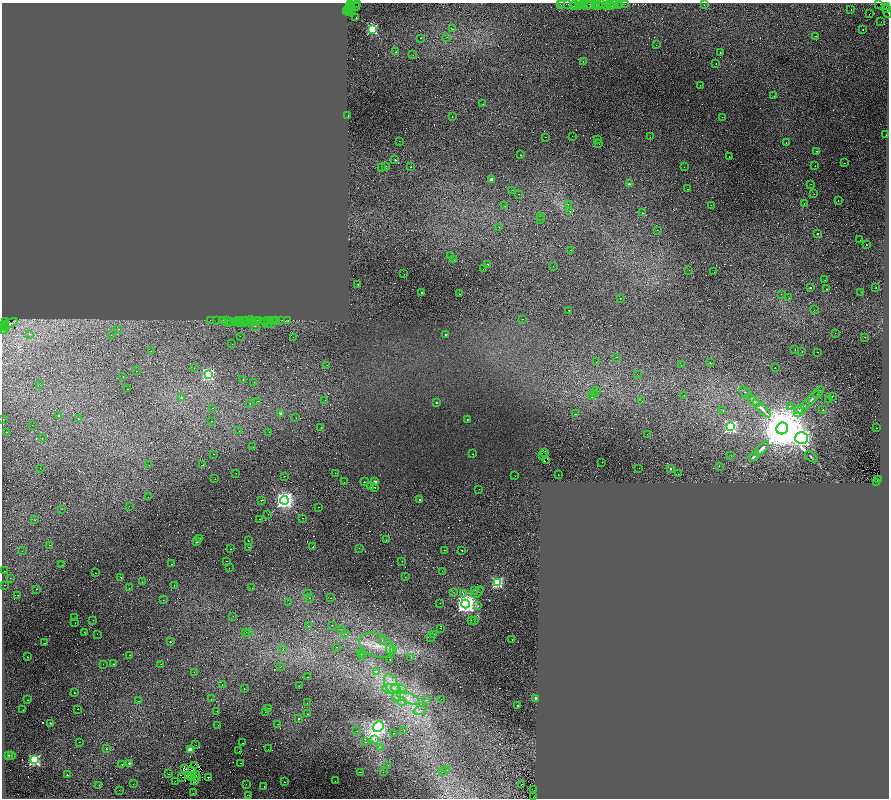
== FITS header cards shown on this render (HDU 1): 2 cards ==
NAXIS1  =                 1773
NAXIS2  =                 1592

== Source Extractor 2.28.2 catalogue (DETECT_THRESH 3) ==
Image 1773 x 1592 px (HDU 1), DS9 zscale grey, zoomed out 1/2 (1 PNG px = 2 x 2 image px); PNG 891 x 800 px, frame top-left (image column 1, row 1591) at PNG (2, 3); each listed source drawn as its Kron ellipse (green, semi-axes under 4 px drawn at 4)
Background 0.23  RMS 0.049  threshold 0.148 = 3 sigma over >= 5 px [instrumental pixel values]
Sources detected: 816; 390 cannot appear on this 1/2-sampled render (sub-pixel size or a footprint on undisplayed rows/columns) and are neither listed nor drawn; the other 426 listed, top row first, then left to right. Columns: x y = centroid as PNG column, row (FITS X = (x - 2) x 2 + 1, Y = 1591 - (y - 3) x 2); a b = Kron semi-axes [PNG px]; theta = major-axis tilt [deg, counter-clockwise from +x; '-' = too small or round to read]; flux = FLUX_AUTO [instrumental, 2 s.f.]
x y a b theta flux
562 3 2 1 - 9.6
595 3 3 2 - 130
358 4 2 2 - 16
568 4 3 1 - 31
575 4 3 2 - 55
583 4 2 2 - 61
590 4 3 1 - 72
602 4 4 2 - 62
614 4 3 1 - 25
619 4 3 1 - 63
626 4 3 1 - 28
879 4 2 1 - 86
351 5 2 2 - 170
561 5 2 2 - 34
581 5 2 1 - 8.5
587 5 5 2 - 140
598 5 3 2 - 76
611 5 3 1 - 34
618 5 2 1 - 38
704 5 2 1 - 15
350 6 2 1 - 94
573 6 2 1 - 33
579 6 4 1 - 24
607 6 3 1 - 14
354 7 6 3 8 130
596 7 2 2 - 65
612 7 2 1 - 31
886 7 4 4 - 240
886 8 4 2 - 110
351 9 3 2 - 56
851 9 2 1 - 13
349 11 2 1 - 170
347 12 2 2 - 6
888 12 7 2 -68 32
349 13 2 1 - 60
869 14 2 1 - 19
356 18 2 1 - 28
880 22 2 1 - 91
372 29 3 3 - 1000
453 29 2 1 - 27
863 29 2 1 - 40
815 36 2 2 - 34
447 37 2 2 - 5
421 38 2 1 - 20
656 45 2 1 - 6.4
396 52 2 2 - 64
720 52 2 1 - 14
413 55 2 2 - 5.1
583 61 2 2 - 88
716 64 2 1 - 17
700 85 2 1 - 29
774 96 2 1 - 29
483 104 2 2 - 4.4
348 115 2 1 - 110
452 116 2 2 - 30
722 117 2 1 - 15
886 135 2 1 - 9.8
572 136 2 1 - 7.6
545 137 2 1 - 9.6
650 137 2 1 - 7.7
597 140 2 1 - 7.1
399 141 2 1 - 12
786 143 2 1 - 9.8
599 144 2 1 - 20
816 151 2 2 - 210
521 155 2 2 - 5.8
729 157 2 1 - 5.2
395 160 3 1 - 23
844 163 2 1 - 15
386 166 2 1 - 3.8
815 166 2 1 - 4.7
411 167 2 1 - 21
684 167 2 1 - 13
381 168 2 1 - 10
491 180 2 2 - 95
629 184 3 3 - 11
811 184 2 1 - 13
688 189 2 1 - 39
512 190 2 1 - 13
519 194 2 1 - 6.1
814 194 2 2 - 3.7
838 200 2 1 - 7.5
804 203 3 2 - 4.7
568 204 3 2 - 6.3
711 205 2 1 - 4.6
505 206 2 1 - 5.3
570 211 2 1 - 54
643 213 2 2 - 19
541 216 2 1 - 6.7
541 220 2 1 - 16
499 227 2 1 - 5.9
657 230 2 1 - 5.2
817 233 2 2 - 9.3
860 240 2 2 - 21
866 245 2 1 - 55
570 250 2 2 - 84
450 255 2 1 - 14
454 260 2 1 - 4.2
488 264 2 1 - 79
553 266 2 1 - 7.5
483 269 2 1 - 18
689 270 2 1 - 2.8
714 272 2 1 - 9.9
404 274 2 1 - 10
825 280 2 2 - 26
358 284 2 2 - 14
810 288 2 2 - 6.8
876 288 2 2 - 46
827 289 2 1 - 110
422 292 2 2 - 36
861 292 2 1 - 13
460 294 2 1 - 37
781 294 2 1 - 10
620 298 2 1 - 18
789 298 2 2 - 26
569 310 2 2 - 69
814 310 2 1 - 3.7
522 319 2 1 - 6.7
210 320 2 1 - 41
222 320 3 2 - 38
226 320 2 1 - 23
238 320 2 1 - 13
240 320 2 1 - 41
245 320 3 1 - 45
250 320 4 2 - 210
259 320 2 1 - 12
268 320 2 1 - 22
270 320 2 1 - 5.7
274 320 2 1 - 34
276 320 2 1 - 64
281 320 3 1 - 39
288 320 2 1 - 56
5 321 4 2 - 380
216 321 3 1 - 50
231 321 3 2 - 100
257 321 4 2 - 89
266 321 3 2 - 45
229 322 2 1 - 50
237 322 2 1 - 24
240 322 2 2 - 69
244 322 5 2 - 140
253 322 3 2 - 80
273 322 3 2 - 40
252 323 2 2 - 120
267 323 2 1 - 110
270 323 2 1 - 13
3 324 2 1 - 66
9 324 9 3 27 380
255 326 2 2 - 36
3 327 3 2 - 130
4 329 2 1 - 210
118 329 2 2 - 15
2 331 2 1 - 260
835 333 2 1 - 9
30 334 2 2 - 10
111 335 2 1 - 13
446 335 2 2 - 12
240 336 2 1 - 8.3
293 337 2 1 - 6.9
865 337 2 2 - 36
232 344 2 1 - 7
795 349 2 1 - 13
151 351 2 1 - 8.7
802 352 2 1 - 17
817 352 2 1 - 31
617 357 2 1 - 68
596 362 2 1 - 11
710 363 2 1 - 40
327 365 2 1 - 3.2
681 365 2 1 - 11
775 367 2 1 - 22
194 368 2 1 - 8.4
136 371 2 1 - 5.7
208 374 4 4 - 1700
637 374 2 1 - 7.9
123 377 2 1 - 13
243 380 2 2 - 60
254 382 2 1 - 13
40 385 2 2 - 4.9
127 389 2 1 - 18
596 390 2 1 - 45
818 392 6 2 51 9.6
746 393 7 2 -43 11
595 394 3 2 - 95
684 395 2 1 - 7.7
592 397 2 1 - 14
832 397 3 2 - 3.4
181 398 2 1 - 48
325 400 2 2 - 28
810 400 12 3 43 32
829 400 2 1 - 2.5
258 401 2 1 - 6.1
642 401 2 1 - 11
753 401 8 3 -42 19
436 402 2 2 - 10
250 403 2 1 - 19
790 406 3 2 - 6.7
212 408 2 1 - 34
762 408 12 4 -45 43
802 408 10 3 46 40
823 409 2 1 - 15
723 410 2 2 - 5
799 410 2 2 - 55
281 413 2 2 - 54
575 414 2 1 - 4.2
58 415 2 2 - 47
296 418 2 1 - 14
3 419 2 2 - 140
78 419 2 1 - 20
467 419 2 2 - 7.9
211 421 2 1 - 36
32 425 2 1 - 15
321 427 2 2 - 12
731 427 4 4 - 2400
782 428 6 5 - 95000
877 428 2 1 - 8
239 431 2 1 - 9.6
7 432 2 1 - 11
269 432 2 1 - 37
647 434 2 1 - 4.9
42 438 2 2 - 19
802 438 6 6 - 5800
253 447 2 1 - 9.8
762 448 9 3 44 31
545 453 2 1 - 1.4
213 454 2 1 - 63
473 454 2 1 - 3.9
543 455 3 1 - 1.4
731 456 2 2 - 5.1
754 457 6 2 37 12
811 457 7 3 -39 13
547 460 2 1 - 2.6
602 462 2 1 - 31
149 465 2 1 - 9.9
203 465 2 1 - 31
719 466 2 2 - 140
40 468 2 1 - 39
639 468 2 1 - 16
670 468 2 2 - 30
236 473 2 1 - 8.3
335 473 2 1 - 20
678 474 2 1 - 11
558 475 2 1 - 120
284 476 2 2 - 140
515 476 2 1 - 2.2
215 479 2 2 - 19
878 479 2 1 - 30
344 482 2 1 - 12
364 482 2 2 - 88
375 482 2 2 - 70
877 482 3 1 - 84
371 487 2 1 - 9.4
375 488 2 1 - 51
479 489 2 1 - 12
148 497 2 1 - 7.1
419 499 2 2 - 17
262 500 2 2 - 230
284 500 4 4 - 6800
129 506 2 1 - 7.9
318 507 2 1 - 48
62 509 2 1 - 7.3
268 514 2 1 - 12
302 518 2 1 - 7.3
260 519 2 2 - 120
35 520 3 2 - 3.7
199 538 2 2 - 8.1
386 540 2 1 - 100
248 541 2 1 - 25
197 542 2 2 - 30
49 545 2 1 - 14
249 547 2 1 - 27
313 547 2 2 - 5
359 548 2 2 - 8.2
230 549 2 2 - 27
445 550 2 1 - 51
462 550 2 1 - 340
22 551 2 2 - 13
226 561 2 1 - 7
402 561 2 1 - 17
172 564 2 1 - 17
62 565 2 1 - 19
229 568 2 1 - 17
4 571 2 1 - 14
442 571 2 1 - 7.4
95 573 2 1 - 27
121 577 2 1 - 26
405 577 2 1 - 6.9
10 578 2 1 - 13
142 582 2 2 - 51
497 583 3 3 - 1300
4 585 2 1 - 15
174 585 2 1 - 6.1
129 588 2 2 - 5.8
252 588 2 1 - 22
36 589 2 1 - 14
475 590 2 1 - 14
454 592 3 2 - 6.8
477 592 7 2 42 9.7
307 594 2 2 - 5.5
463 594 2 2 - 19
18 595 2 1 - 82
309 598 2 1 - 42
330 598 2 1 - 69
163 600 2 2 - 25
289 603 2 1 - 7.7
440 603 2 2 - 11
466 604 4 4 - 7800
478 606 2 1 - 19
233 616 2 1 - 11
74 617 2 1 - 61
93 620 2 1 - 21
471 620 2 1 - 3.3
475 621 2 1 - 14
75 623 2 1 - 8.1
332 625 2 1 - 23
308 626 2 1 - 17
441 628 2 2 - 28
341 630 2 1 - 12
85 632 2 1 - 16
246 632 2 1 - 6.1
248 632 2 1 - 13
97 634 2 1 - 32
345 634 2 2 - 6
434 634 2 1 - 14
430 637 2 1 - 8.6
512 639 2 2 - 47
382 640 2 2 - 9.9
170 642 2 1 - 100
44 643 2 1 - 47
377 645 18 11 -22 150
336 647 2 1 - 8.4
283 649 2 2 - 8.7
390 650 5 4 - 23
393 650 3 2 - 8.5
361 654 2 2 - 6.9
130 655 2 2 - 33
362 656 2 2 - 9.8
28 657 2 1 - 6.5
411 657 2 1 - 13
390 660 2 1 - 60
103 664 2 1 - 8.5
113 664 2 1 - 71
161 664 2 1 - 10
281 666 2 1 - 18
376 671 2 2 - 43
194 672 2 2 - 26
308 677 2 1 - 14
222 684 2 1 - 76
391 684 10 6 -65 87
299 686 2 1 - 43
244 688 2 2 - 65
392 689 9 4 -3 55
399 689 8 5 -11 49
74 693 2 1 - 100
396 696 5 4 - 27
408 698 12 5 -23 76
535 698 2 2 - 48
211 699 2 2 - 5
441 699 2 1 - 9.6
28 700 2 1 - 6.8
426 700 3 2 - 21
138 701 2 1 - 16
402 702 4 4 - 21
307 703 2 1 - 9.8
517 705 2 2 - 18
269 708 2 1 - 6.4
78 709 2 2 - 19
23 710 2 2 - 22
217 711 2 2 - 4.1
420 711 7 3 16 31
265 712 2 1 - 10
308 714 2 1 - 56
299 718 2 2 - 75
51 723 2 1 - 6.7
278 724 2 1 - 27
218 725 2 1 - 11
378 727 6 5 - 3600
404 730 2 1 - 2.9
357 731 2 2 - 5.7
393 733 2 2 - 51
374 739 2 2 - 110
79 742 2 1 - 81
366 742 2 1 - 95
243 743 2 1 - 20
196 745 2 1 - 6.1
380 747 2 1 - 28
106 749 2 2 - 28
190 749 2 2 - 110
268 749 2 1 - 9.1
239 751 2 1 - 10
8 755 2 2 - 9.5
11 755 2 2 - 7.4
34 760 4 3 - 1700
129 763 2 2 - 31
241 763 2 1 - 21
122 764 2 1 - 17
195 765 2 1 - 2.3
388 765 2 2 - 8
184 769 3 2 - 1.3
446 770 2 2 - 13
192 771 2 1 - 3.3
442 771 2 1 - 190
360 772 2 2 - 68
383 772 2 1 - 8.9
168 774 2 1 - 45
196 774 2 2 - 2.3
67 775 2 1 - 72
189 775 2 1 - 2.7
192 777 4 2 - 1.5
196 777 2 1 - 1.9
208 777 2 1 - 290
182 778 3 1 - 0.84
194 780 2 1 - 2.9
175 781 2 1 - 78
335 781 2 2 - 67
284 782 2 2 - 77
133 784 2 1 - 9.8
246 784 2 1 - 11
521 784 2 2 - 2.4
99 785 2 1 - 16
264 787 2 2 - 31
119 790 2 1 - 13
534 790 2 1 - 1.7
193 793 2 2 - 24
249 795 2 2 - 17
533 796 4 1 - 120
At the frame edge (FLAGS 8, measured only in part): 4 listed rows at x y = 886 7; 888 12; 2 331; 3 419
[390 sub-pixel or undisplayed-footprint detections neither listed nor drawn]